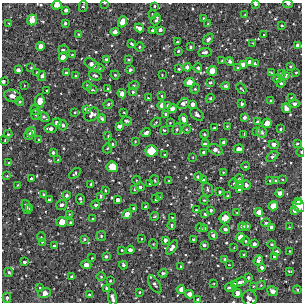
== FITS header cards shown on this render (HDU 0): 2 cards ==
NAXIS1  =                  300 / Width of image
NAXIS2  =                  300 / Height of image

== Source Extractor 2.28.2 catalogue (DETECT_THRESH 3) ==
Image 300 x 300 px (HDU 0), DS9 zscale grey, 1 PNG px = 1 image px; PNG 304 x 304 px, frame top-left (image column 1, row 300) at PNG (2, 3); each listed source drawn as its Kron ellipse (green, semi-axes under 4 px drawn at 4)
Background 2240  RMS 210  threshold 638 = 3 sigma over >= 5 px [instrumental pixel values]
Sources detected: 285; all 285 listed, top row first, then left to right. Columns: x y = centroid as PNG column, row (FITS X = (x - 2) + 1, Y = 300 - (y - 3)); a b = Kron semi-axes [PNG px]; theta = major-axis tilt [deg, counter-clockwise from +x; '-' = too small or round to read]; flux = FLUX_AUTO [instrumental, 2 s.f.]
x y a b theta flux
105 3 3 2 - 8500
256 4 3 3 - 26000
288 4 5 3 - 22000
57 5 5 4 - 120000
83 6 5 4 - 19000
154 6 3 2 - 14000
66 10 4 3 - 38000
152 14 3 2 - 9100
245 15 4 3 - 11000
156 19 6 3 64 34000
203 19 3 2 - 17000
32 20 5 4 - 170000
122 22 6 4 70 130000
8 23 2 2 - 8000
65 23 3 3 - 25000
208 24 4 3 - 10000
282 26 4 4 - 19000
139 28 5 4 - 77000
152 30 3 3 - 27000
160 30 4 3 - 55000
115 32 4 4 - 77000
78 34 3 2 - 11000
264 34 3 2 - 13000
208 39 6 4 56 44000
177 42 3 2 - 16000
131 43 4 3 - 19000
253 43 3 3 - 10000
298 45 4 4 - 55000
40 46 4 4 - 93000
140 47 4 4 - 25000
191 47 3 3 - 23000
63 50 5 4 - 29000
178 51 3 3 - 17000
205 52 7 4 1 53000
72 55 4 3 - 13000
63 57 4 4 - 95000
106 59 4 3 - 25000
128 59 4 3 - 15000
222 61 3 3 - 13000
230 61 4 4 - 34000
249 62 3 3 - 37000
92 64 8 5 -36 72000
243 64 4 4 - 84000
255 64 4 2 - 23000
290 66 3 3 - 12000
187 67 4 4 - 41000
238 67 4 2 - 11000
31 68 3 2 - 12000
99 68 5 4 - 33000
198 68 4 4 - 31000
179 69 3 3 - 16000
18 70 4 3 - 48000
130 70 3 3 - 27000
212 71 5 4 - 150000
271 72 4 2 - 11000
296 72 4 2 - 11000
37 73 3 2 - 11000
66 73 4 3 - 54000
281 73 4 3 - 25000
115 75 4 4 - 19000
162 75 2 2 - 9200
286 75 4 3 - 28000
42 76 5 4 - 43000
76 76 4 3 - 28000
95 76 6 4 -20 27000
277 79 4 3 - 19000
3 81 3 3 - 30000
189 82 5 4 - 140000
210 83 4 3 - 26000
281 83 4 4 - 29000
24 85 3 2 - 8900
134 85 5 3 - 12000
88 86 4 4 - 25000
225 86 4 4 - 37000
107 88 3 2 - 11000
92 89 5 3 - 18000
195 89 5 4 - 17000
241 89 6 3 -46 14000
47 90 3 2 - 17000
133 92 4 4 - 16000
122 94 5 4 - 74000
12 96 8 6 -10 82000
162 96 3 3 - 14000
148 98 3 3 - 12000
210 98 4 4 - 17000
292 98 4 3 - 22000
271 100 4 3 - 14000
40 101 7 5 85 120000
20 102 4 4 - 17000
108 104 5 3 - 21000
183 104 6 4 38 64000
193 104 4 4 - 56000
241 104 3 3 - 31000
294 104 5 4 - 36000
162 105 4 4 - 77000
168 106 4 3 - 32000
286 108 5 4 - 100000
86 109 4 3 - 44000
172 109 4 4 - 86000
35 110 5 4 - 24000
75 112 4 3 - 13000
124 113 3 2 - 11000
92 114 8 6 38 63000
165 114 4 3 - 24000
197 114 7 5 -45 45000
36 115 6 5 - 23000
44 117 6 4 -35 33000
244 117 4 3 - 37000
102 119 4 4 - 35000
184 119 5 4 - 69000
127 121 5 4 - 20000
156 122 5 3 - 16000
258 122 3 3 - 30000
57 123 5 4 - 91000
170 123 3 2 - 9000
267 123 5 5 - 150000
63 125 5 4 - 32000
119 126 4 4 - 51000
227 126 3 3 - 11000
214 128 3 3 - 21000
50 129 6 4 0 47000
177 129 6 4 77 30000
186 129 4 3 - 11000
280 129 3 3 - 21000
164 130 3 3 - 17000
257 131 4 2 - 16000
31 132 5 4 - 67000
262 132 6 5 - 41000
146 133 5 4 - 36000
8 134 4 4 - 14000
204 134 4 3 - 18000
244 134 2 2 - 8900
29 135 5 4 - 49000
108 136 3 2 - 12000
5 140 4 3 - 13000
39 140 4 2 - 15000
135 141 3 2 - 10000
224 142 4 3 - 49000
112 144 4 3 - 19000
205 144 4 3 - 42000
274 144 5 4 - 62000
297 144 4 3 - 13000
108 148 5 3 - 13000
239 149 5 4 - 82000
215 150 8 5 -28 58000
151 151 6 6 - 330000
203 152 3 3 - 20000
301 152 4 3 - 12000
53 153 3 3 - 36000
165 155 3 2 - 13000
272 156 7 4 40 30000
193 157 3 2 - 9300
58 160 3 3 - 13000
9 163 4 4 - 14000
245 166 4 3 - 19000
112 167 6 5 - 230000
223 172 4 3 - 13000
75 173 7 3 43 18000
7 176 2 2 - 10000
198 177 4 3 - 37000
31 179 3 3 - 26000
239 179 5 3 - 29000
282 179 3 2 - 11000
137 180 4 3 - 12000
155 180 5 2 - 13000
204 180 4 3 - 45000
276 180 3 3 - 14000
169 181 3 2 - 9500
270 181 3 3 - 11000
150 183 3 2 - 16000
234 183 5 3 - 15000
91 184 3 3 - 23000
240 184 4 4 - 30000
17 185 3 3 - 13000
246 185 4 4 - 32000
140 187 4 4 - 33000
135 189 4 3 - 16000
208 189 7 5 -70 31000
106 190 3 3 - 17000
239 190 3 3 - 25000
220 192 3 3 - 17000
280 193 4 4 - 77000
43 194 3 3 - 16000
66 195 4 4 - 40000
100 196 3 3 - 25000
227 196 4 3 - 13000
159 197 3 3 - 12000
80 199 5 2 - 22000
156 199 3 3 - 24000
50 200 4 3 - 46000
118 200 4 3 - 42000
204 200 4 3 - 14000
298 202 3 3 - 35000
61 205 5 5 - 47000
96 205 4 4 - 26000
145 206 4 3 - 14000
273 206 5 4 - 120000
299 206 6 5 - 200000
26 207 7 4 -70 30000
133 208 4 3 - 14000
29 209 3 3 - 12000
196 210 3 2 - 14000
211 210 3 3 - 31000
295 211 4 4 - 55000
259 212 4 4 - 110000
237 213 4 3 - 15000
69 214 4 3 - 11000
127 214 5 4 - 91000
205 214 4 3 - 21000
154 216 4 3 - 14000
172 217 3 2 - 9900
225 218 6 5 - 140000
93 219 3 2 - 13000
62 222 5 5 - 190000
70 223 3 3 - 18000
266 223 5 4 - 30000
171 225 4 3 - 16000
242 226 4 4 - 63000
247 226 3 3 - 23000
272 227 4 4 - 55000
289 227 3 3 - 9500
200 228 4 3 - 20000
205 228 3 3 - 28000
225 229 4 3 - 34000
213 235 4 4 - 30000
101 236 5 5 - 20000
41 237 5 3 - 9700
240 237 5 4 - 110000
84 239 3 3 - 22000
141 239 3 3 - 12000
194 239 3 3 - 31000
165 240 4 3 - 33000
246 241 4 3 - 16000
42 242 4 3 - 12000
153 244 5 3 - 11000
254 244 4 4 - 43000
272 244 4 4 - 18000
204 245 3 3 - 27000
54 246 4 3 - 24000
172 247 8 4 54 51000
234 247 3 2 - 9000
122 250 3 2 - 14000
130 250 4 4 - 58000
289 251 3 2 - 8000
277 252 3 3 - 29000
244 255 3 3 - 19000
274 256 3 3 - 17000
106 257 3 3 - 36000
92 258 3 3 - 7800
225 259 3 3 - 17000
258 260 5 4 - 49000
24 262 3 3 - 25000
86 265 5 4 - 95000
123 265 4 3 - 29000
229 265 3 2 - 7700
181 267 3 2 - 15000
262 267 4 4 - 38000
289 271 4 2 - 16000
9 272 5 4 - 23000
163 273 4 4 - 24000
72 277 4 3 - 34000
101 277 4 3 - 11000
248 277 3 3 - 18000
110 281 3 2 - 14000
240 282 7 3 18 49000
214 283 3 2 - 9600
155 284 10 5 -58 37000
235 285 4 4 - 48000
261 285 5 4 - 13000
253 286 4 3 - 11000
230 287 5 3 - 32000
40 288 4 4 - 17000
106 288 3 2 - 23000
181 289 4 4 - 78000
297 290 4 3 - 15000
273 291 5 5 - 77000
140 292 4 3 - 14000
45 293 6 5 - 110000
237 293 4 4 - 110000
189 294 4 4 - 73000
90 295 4 4 - 34000
112 297 8 4 -82 56000
7 298 5 3 - 25000
249 298 7 7 - 88000
198 300 4 3 - 40000
At the frame edge (FLAGS 8, measured only in part): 11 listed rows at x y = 105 3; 256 4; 288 4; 57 5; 32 20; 3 81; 301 152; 299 206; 237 293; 112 297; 198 300

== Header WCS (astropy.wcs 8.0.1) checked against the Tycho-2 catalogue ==
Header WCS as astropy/WCSLIB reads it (CRVAL/CRPIX/CD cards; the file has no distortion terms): RA---TAN/DEC--TAN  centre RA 16:06:12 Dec -43:19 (241.55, -43.32 deg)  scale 2 arcsec/px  FOV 10.0' x 10.0'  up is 0 deg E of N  parity normal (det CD < 0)
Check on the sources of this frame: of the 60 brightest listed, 3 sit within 2.3 arcsec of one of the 3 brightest Tycho-2 stars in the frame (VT <= 12.60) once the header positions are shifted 0.72 arcsec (0.67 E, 0.25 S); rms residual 0.76 arcsec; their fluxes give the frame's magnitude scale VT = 25.18 - 2.5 log10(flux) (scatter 0.12 mag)
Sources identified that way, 3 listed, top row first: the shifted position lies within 2.3 arcsec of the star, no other Tycho-2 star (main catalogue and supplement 1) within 4.6 arcsec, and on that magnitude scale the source's flux lands within +1.5 / -3 mag of the star's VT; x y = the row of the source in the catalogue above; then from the Tycho-2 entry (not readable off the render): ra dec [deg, ICRS J2000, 3 dp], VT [Tycho-2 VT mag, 2 dp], TYC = Tycho-2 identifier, HIP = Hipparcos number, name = IAU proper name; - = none
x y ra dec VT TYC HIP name
151 151 241.550 -43.319 11.02 7863-152-1 - -
112 167 241.580 -43.327 11.78 7863-12-1 - -
273 206 241.457 -43.349 12.60 7863-1218-1 - -